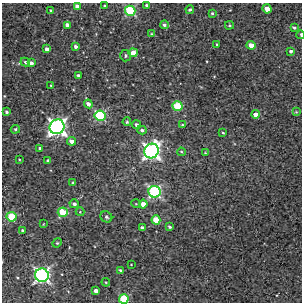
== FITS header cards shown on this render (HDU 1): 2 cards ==
NAXIS1  =                  300
NAXIS2  =                  300

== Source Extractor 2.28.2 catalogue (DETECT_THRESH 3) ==
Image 300 x 300 px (HDU 1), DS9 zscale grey, 1 PNG px = 1 image px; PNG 304 x 304 px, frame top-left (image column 1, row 300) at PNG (2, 3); each listed source drawn as its Kron ellipse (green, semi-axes under 4 px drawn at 4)
Background 0.314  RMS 0.032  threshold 0.0968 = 3 sigma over >= 5 px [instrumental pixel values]
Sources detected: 66; all 66 listed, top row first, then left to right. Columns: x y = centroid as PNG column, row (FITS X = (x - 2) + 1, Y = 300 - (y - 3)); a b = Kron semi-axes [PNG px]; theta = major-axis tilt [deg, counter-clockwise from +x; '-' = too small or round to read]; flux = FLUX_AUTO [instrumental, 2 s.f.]
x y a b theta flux
147 5 3 3 - 4.4
77 6 4 3 - 11
105 6 3 3 - 4.2
267 9 5 4 - 26
51 10 4 3 - 2.1
190 10 4 3 - 3.5
130 11 5 5 - 190
212 13 3 3 - 2.8
67 25 4 4 - 15
164 25 4 4 - 4.5
229 25 4 3 - 2.6
294 28 4 4 - 4.3
151 34 4 3 - 1.8
301 35 4 2 - 3.2
217 44 3 2 - 1.6
251 45 4 4 - 24
76 46 4 4 - 5.3
47 49 4 3 - 7.6
291 51 4 3 - 4.6
133 53 4 4 - 32
125 56 6 5 - 4.1
25 62 5 4 - 3.6
31 63 4 3 - 7
79 76 4 3 - 6.9
51 86 3 2 - 2.2
88 104 4 4 - 9.4
178 106 5 4 - 100
6 112 3 3 - 3.6
296 112 4 4 - 1.9
256 114 4 4 - 14
100 116 5 5 - 190
127 122 4 3 - 2.7
136 125 4 4 - 5.7
182 125 3 3 - 2
57 127 7 7 - 870
15 129 5 4 - 2.9
142 130 5 4 - 4.8
223 133 3 2 - 2
72 141 4 3 - 12
40 148 3 3 - 2.6
151 151 7 7 - 780
181 152 4 3 - 2.3
205 153 2 2 - 1.6
19 159 3 2 - 1.6
48 160 4 3 - 2.7
73 183 3 3 - 2.3
154 192 6 6 - 310
74 204 5 4 - 5.6
136 204 5 3 - 1.8
143 204 4 4 - 16
63 212 5 5 - 62
80 212 4 4 - 2.2
11 217 5 4 - 84
106 217 6 5 - 4.4
156 220 4 4 - 45
43 224 3 2 - 1.4
170 227 3 3 - 3.3
142 228 3 3 - 6.3
23 231 3 3 - 4.7
57 243 5 4 - 2.4
131 265 2 2 - 1.2
121 271 4 3 - 3.9
42 275 7 6 - 550
106 282 4 4 - 2.3
96 291 4 4 - 9.9
124 299 5 4 - 110
At the frame edge (FLAGS 8, measured only in part): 2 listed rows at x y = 301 35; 124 299